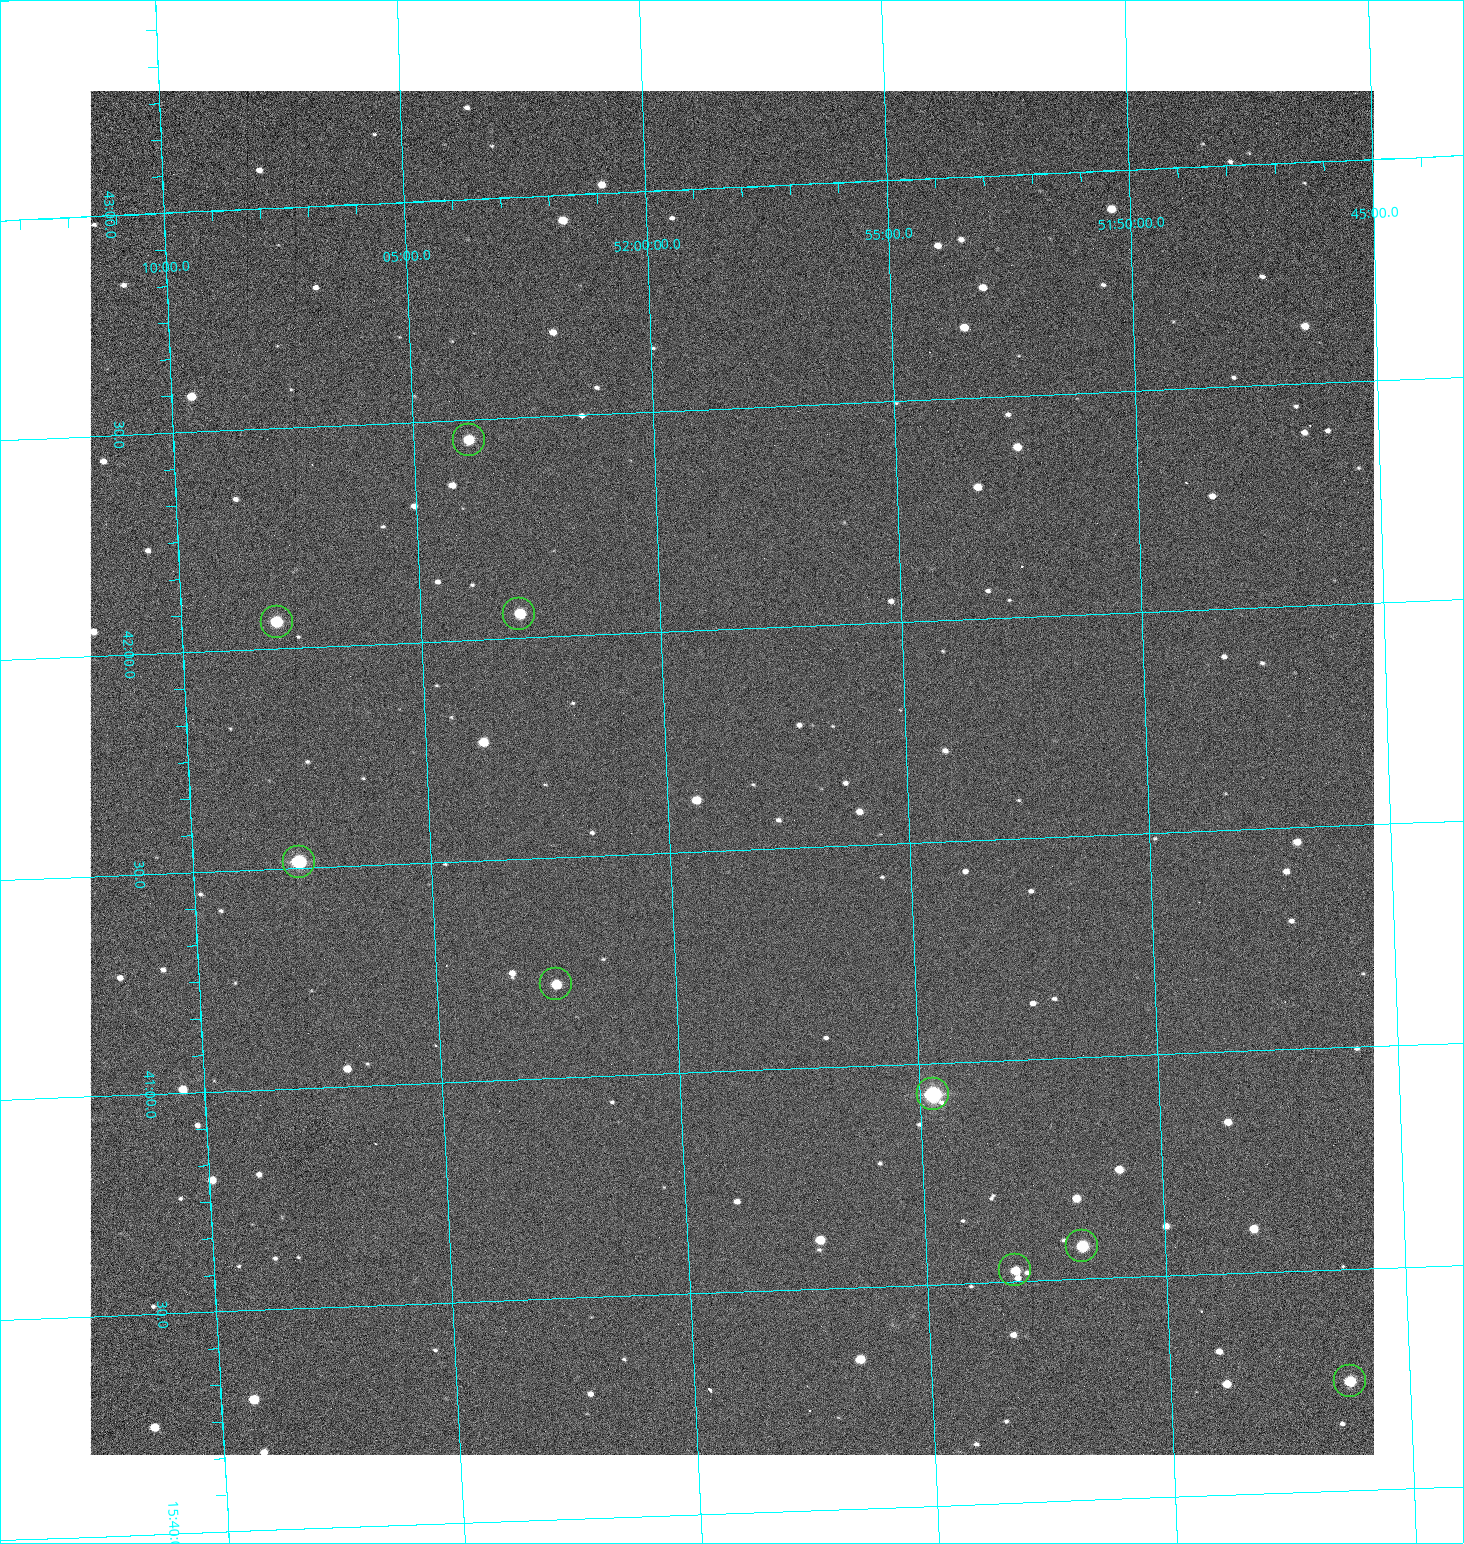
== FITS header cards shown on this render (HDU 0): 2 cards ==
NAXIS1  =                 1284 /fastest changing axis
NAXIS2  =                 1364 /next to fastest changing axis

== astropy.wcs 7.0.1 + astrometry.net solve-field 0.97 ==
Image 1284 x 1364 px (HDU 0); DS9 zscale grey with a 90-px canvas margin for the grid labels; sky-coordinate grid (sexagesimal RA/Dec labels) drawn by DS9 from the SOLVED WCS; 9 Tycho-2 reference stars matched to detected sources circled (green)
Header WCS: RA---TAN/DEC--TAN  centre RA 15:41:40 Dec +51:59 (235.42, +51.98 deg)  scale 1.26 arcsec/px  FOV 26.9' x 28.5'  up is +92 deg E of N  parity flipped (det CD > 0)
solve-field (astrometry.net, Tycho-2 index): VERIFIED the header's WCS against the Tycho-2 star catalogue (9 matches, 0 conflicts) and refined it, rather than solving blind
Solved WCS: RA---TAN-SIP/DEC--TAN-SIP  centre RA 15:41:41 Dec +51:59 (235.42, +51.98 deg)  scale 1.25 arcsec/px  FOV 26.8' x 28.5'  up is +92 deg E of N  parity flipped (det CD > 0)
The solver's refit moves the header's centre by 0.57 arcsec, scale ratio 0.9972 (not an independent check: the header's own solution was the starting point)
Tycho-2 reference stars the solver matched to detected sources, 9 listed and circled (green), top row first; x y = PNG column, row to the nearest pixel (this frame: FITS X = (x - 90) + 1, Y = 1364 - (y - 91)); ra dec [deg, ICRS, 3 dp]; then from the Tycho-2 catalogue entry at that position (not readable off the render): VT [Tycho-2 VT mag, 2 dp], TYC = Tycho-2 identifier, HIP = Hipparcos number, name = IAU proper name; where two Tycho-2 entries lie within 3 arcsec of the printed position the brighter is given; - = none
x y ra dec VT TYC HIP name
469 440 235.614 +52.064 11.61 3489-1132-1 - -
519 614 235.514 +52.049 11.19 3489-1407-1 - -
277 622 235.515 +52.133 11.12 3489-1380-1 - -
299 862 235.378 +52.130 9.31 3489-1322-1 76850 -
556 984 235.303 +52.042 11.52 3489-958-1 - -
933 1094 235.232 +51.912 9.59 3489-824-1 - -
1082 1246 235.143 +51.862 10.97 3489-1016-1 - -
1015 1270 235.131 +51.886 12.29 3489-908-1 - -
1350 1381 235.062 +51.771 11.53 3489-1453-1 - -